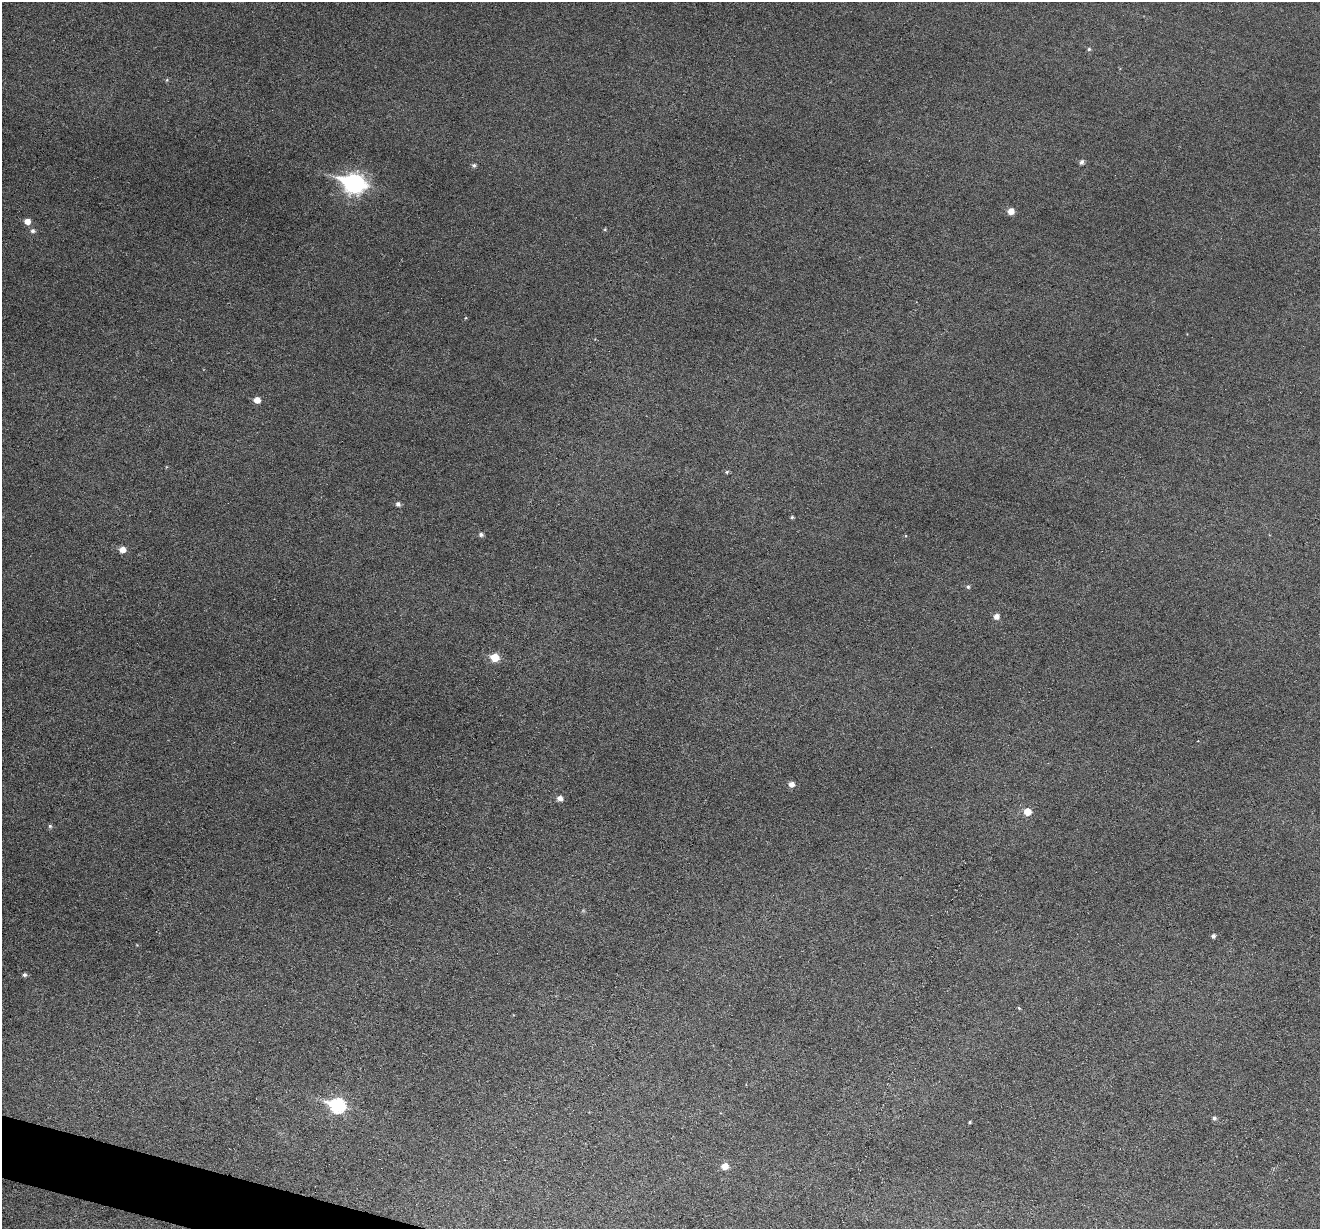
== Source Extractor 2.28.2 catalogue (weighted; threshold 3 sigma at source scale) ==
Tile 7 of 4 x 4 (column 3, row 2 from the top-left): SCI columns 2637-3954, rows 2584-3810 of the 5274 x 5294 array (HDU 1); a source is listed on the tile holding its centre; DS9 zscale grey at full resolution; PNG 1322 x 1231 px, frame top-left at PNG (2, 2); no overlay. Shown black and unused: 1% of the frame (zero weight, under 3 of 6 exposures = <1% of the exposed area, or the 3 px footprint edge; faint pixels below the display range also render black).
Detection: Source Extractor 2.28.2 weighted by HDU 2 'WHT'; one run over the whole footprint, this tile lists its part. Background 0.0483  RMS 0.0059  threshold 0.0241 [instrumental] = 3 sigma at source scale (4.09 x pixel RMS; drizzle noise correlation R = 1.36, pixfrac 0.8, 0.05/0.05 arcsec/px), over >= 5 px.
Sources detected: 28; all 28 listed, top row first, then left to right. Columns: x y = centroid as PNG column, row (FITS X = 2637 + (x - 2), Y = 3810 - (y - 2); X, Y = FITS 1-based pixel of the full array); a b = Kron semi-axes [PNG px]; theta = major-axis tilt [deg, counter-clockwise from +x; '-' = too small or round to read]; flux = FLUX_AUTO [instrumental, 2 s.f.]
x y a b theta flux
1089 49 4 4 - 0.88
167 80 5 5 - 0.69
1082 162 6 5 - 1.5
474 165 5 5 - 1.2
354 183 11 8 -16 240
1011 211 5 5 - 5.1
27 221 6 5 - 4.3
33 231 6 5 - 1.5
257 400 5 5 - 4.9
727 472 5 4 - 0.73
398 504 5 5 - 1.7
792 517 4 4 - 0.72
481 534 5 5 - 1.4
122 550 6 5 - 4.6
968 587 5 5 - 1
996 616 6 6 - 3
495 657 6 6 - 12
791 784 6 5 - 3
560 798 5 5 - 3.2
1027 812 6 6 - 7.2
50 826 5 5 - 0.9
1213 936 5 4 - 1.4
24 975 5 4 - 1.3
1019 1008 5 3 - 0.58
337 1105 8 7 - 81
1214 1118 5 5 - 1.2
970 1122 3 3 - 0.65
725 1166 6 6 - 5.4